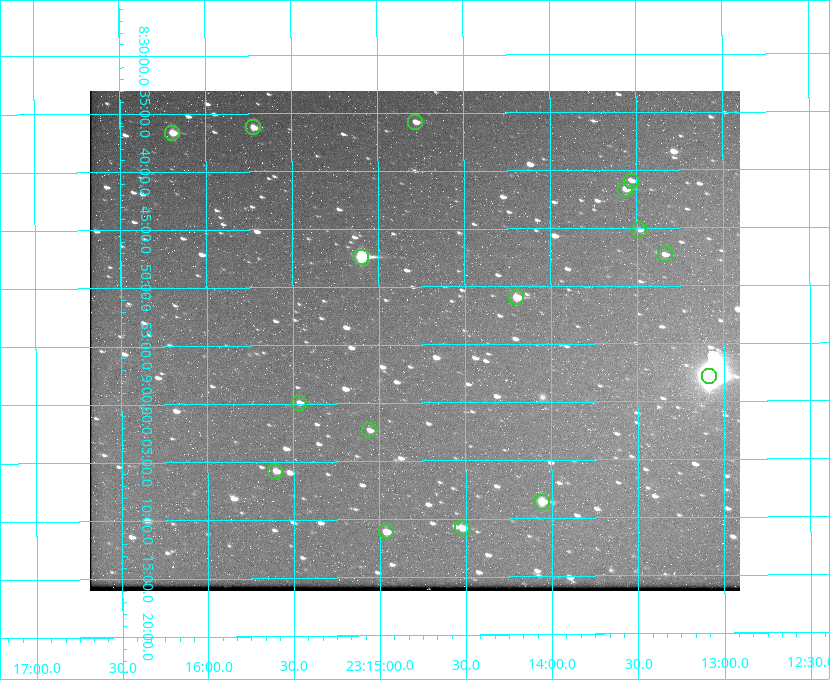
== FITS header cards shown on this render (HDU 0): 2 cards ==
NAXIS1  =                  650 / Width of table row in bytes
NAXIS2  =                  500 / Number of rows in table

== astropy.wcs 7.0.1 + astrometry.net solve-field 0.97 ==
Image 650 x 500 px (HDU 0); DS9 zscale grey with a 90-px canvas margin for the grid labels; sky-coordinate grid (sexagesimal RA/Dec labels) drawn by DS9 from the SOLVED WCS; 16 Tycho-2 reference stars matched to detected sources circled (green)
Header WCS: none
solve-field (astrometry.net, Tycho-2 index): SOLVED blind (the file carries no WCS)
Solved WCS: RA---TAN-SIP/DEC--TAN-SIP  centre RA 23:14:48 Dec +08:55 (348.70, +8.91 deg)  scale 5.17 arcsec/px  FOV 56.0' x 43.1'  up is -180 deg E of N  parity flipped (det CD > 0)
(file carries no celestial WCS; the grid is the blind solution)
Tycho-2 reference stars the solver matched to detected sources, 16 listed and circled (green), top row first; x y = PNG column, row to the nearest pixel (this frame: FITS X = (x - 90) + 1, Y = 500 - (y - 91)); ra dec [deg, ICRS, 3 dp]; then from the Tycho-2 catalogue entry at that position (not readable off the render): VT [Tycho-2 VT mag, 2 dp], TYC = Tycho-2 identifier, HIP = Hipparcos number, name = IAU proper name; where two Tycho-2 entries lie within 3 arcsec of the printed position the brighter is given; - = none
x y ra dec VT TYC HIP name
415 122 348.695 +8.597 11.30 1161-1571-1 - -
253 127 348.931 +8.603 11.18 1161-1110-1 - -
172 133 349.048 +8.610 11.72 1161-1223-1 - -
631 181 348.383 +8.682 11.92 1161-890-1 - -
625 189 348.391 +8.694 11.47 1161-728-1 - -
639 230 348.371 +8.753 12.36 1161-1249-1 - -
665 254 348.335 +8.788 11.88 1161-938-1 - -
361 257 348.775 +8.789 8.97 1161-884-1 114784 -
516 297 348.550 +8.849 10.80 1161-574-1 - -
709 376 348.271 +8.963 6.92 1161-1161-1 114608 -
299 403 348.866 +8.999 11.82 1161-694-1 - -
369 430 348.765 +9.039 11.87 1161-1547-1 - -
275 471 348.901 +9.097 11.97 1161-534-1 - -
542 502 348.514 +9.143 10.38 1161-1071-1 - -
462 528 348.631 +9.180 11.26 1161-1559-1 - -
386 531 348.741 +9.184 11.62 1161-452-1 - -